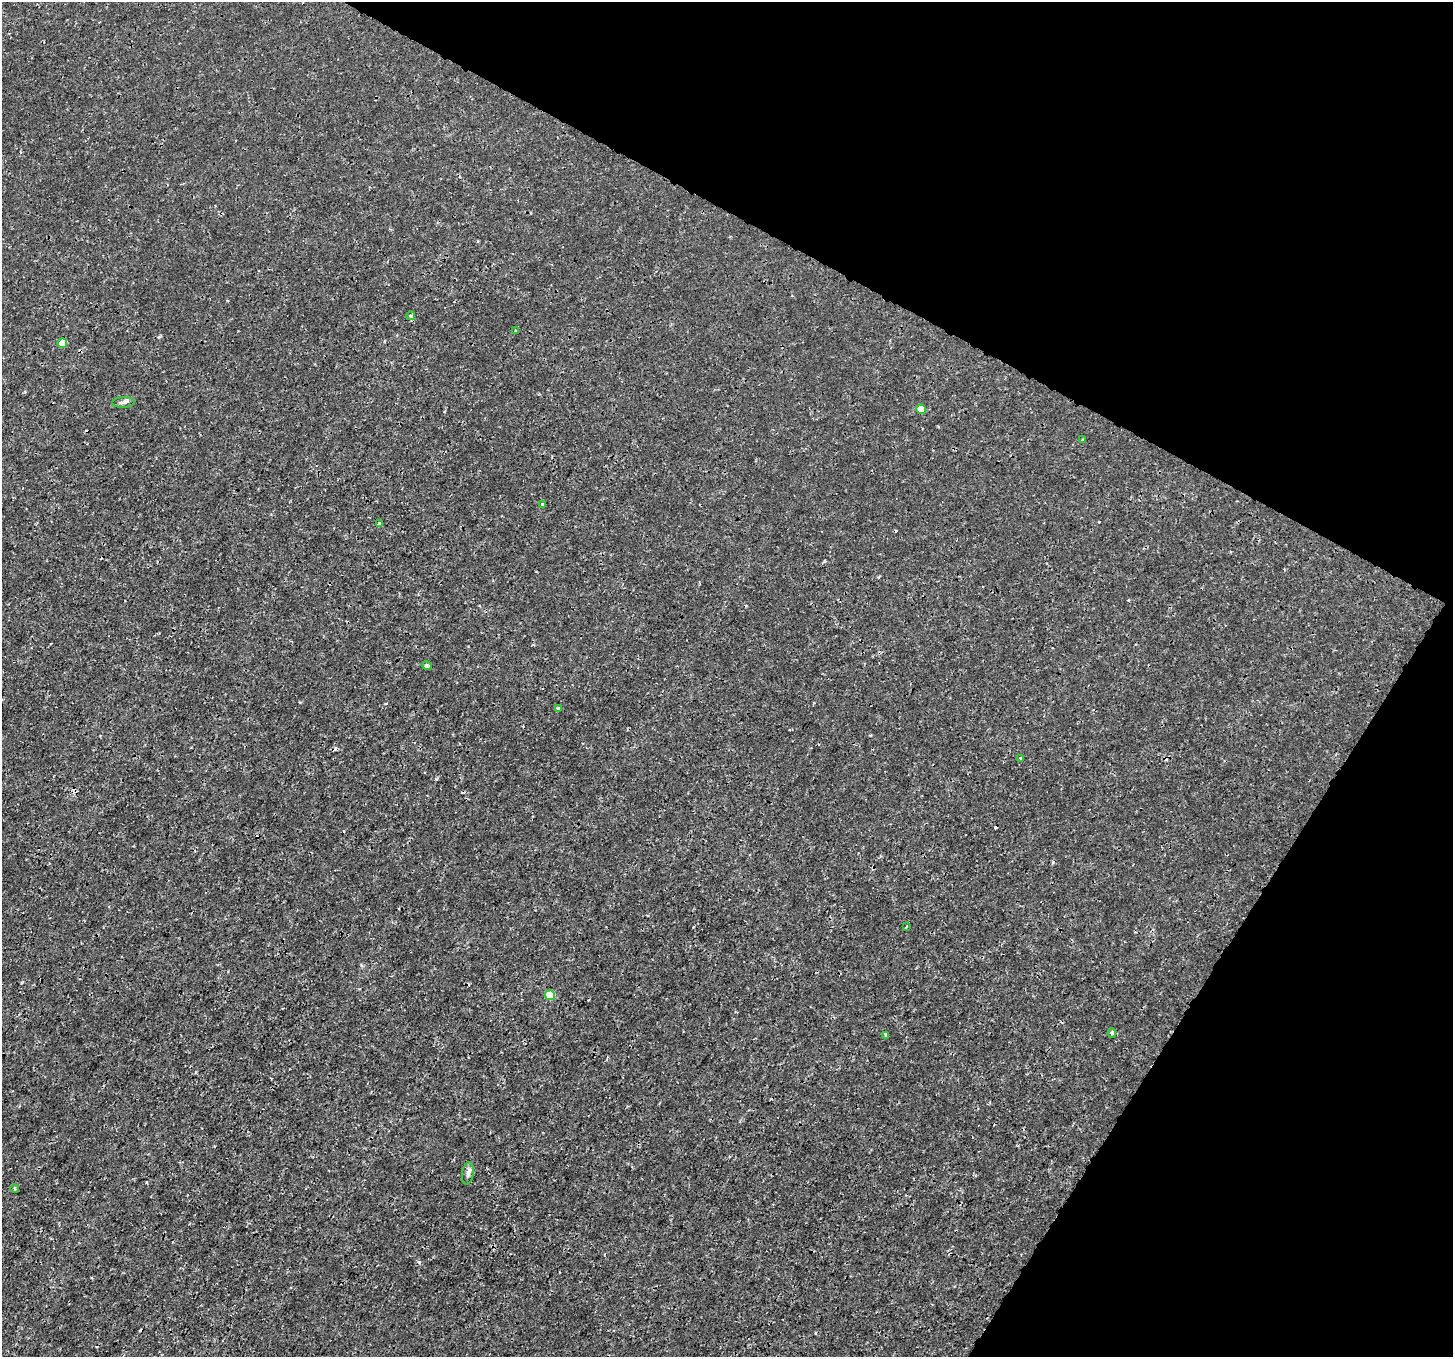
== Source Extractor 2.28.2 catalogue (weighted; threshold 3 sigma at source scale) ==
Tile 8 of 4 x 4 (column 4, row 2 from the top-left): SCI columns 4386-5836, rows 2956-4310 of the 5878 x 5975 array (HDU 1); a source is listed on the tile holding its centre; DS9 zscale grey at full resolution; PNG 1455 x 1359 px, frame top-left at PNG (2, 2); each listed source drawn as its Kron ellipse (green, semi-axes under 4 px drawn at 4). Shown black and unused: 27% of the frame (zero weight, under 3 of 4 exposures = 5% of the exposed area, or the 3 px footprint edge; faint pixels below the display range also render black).
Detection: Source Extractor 2.28.2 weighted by HDU 2 'WHT'; one run over the whole footprint, this tile lists its part. Background -9.67e-05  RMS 0.001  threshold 0.0045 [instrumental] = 3 sigma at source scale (4.5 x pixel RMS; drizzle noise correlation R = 1.50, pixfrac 1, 0.0396/0.0396 arcsec/px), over >= 5 px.
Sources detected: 25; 8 cosmic-ray / hot-pixel residue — neither listed nor drawn; the other 17 listed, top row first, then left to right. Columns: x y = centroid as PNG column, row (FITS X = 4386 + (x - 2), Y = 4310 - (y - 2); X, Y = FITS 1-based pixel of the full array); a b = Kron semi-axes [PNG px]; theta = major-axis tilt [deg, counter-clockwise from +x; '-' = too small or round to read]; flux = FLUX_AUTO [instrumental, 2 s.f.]
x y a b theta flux
411 316 4 4 - 0.21
515 331 3 3 - 0.12
62 343 5 5 - 1.6
123 402 11 5 4 0.31
921 409 5 4 - 1.5
1083 439 3 3 - 0.15
543 505 4 3 - 0.34
379 524 3 3 - 0.18
427 666 5 4 - 0.21
559 708 3 3 - 0.24
1020 758 3 2 - 0.14
907 926 4 2 - 0.093
550 995 5 5 - 3.1
1112 1033 5 4 - 0.18
886 1036 4 3 - 0.37
468 1173 11 5 81 0.39
15 1188 4 3 - 0.15